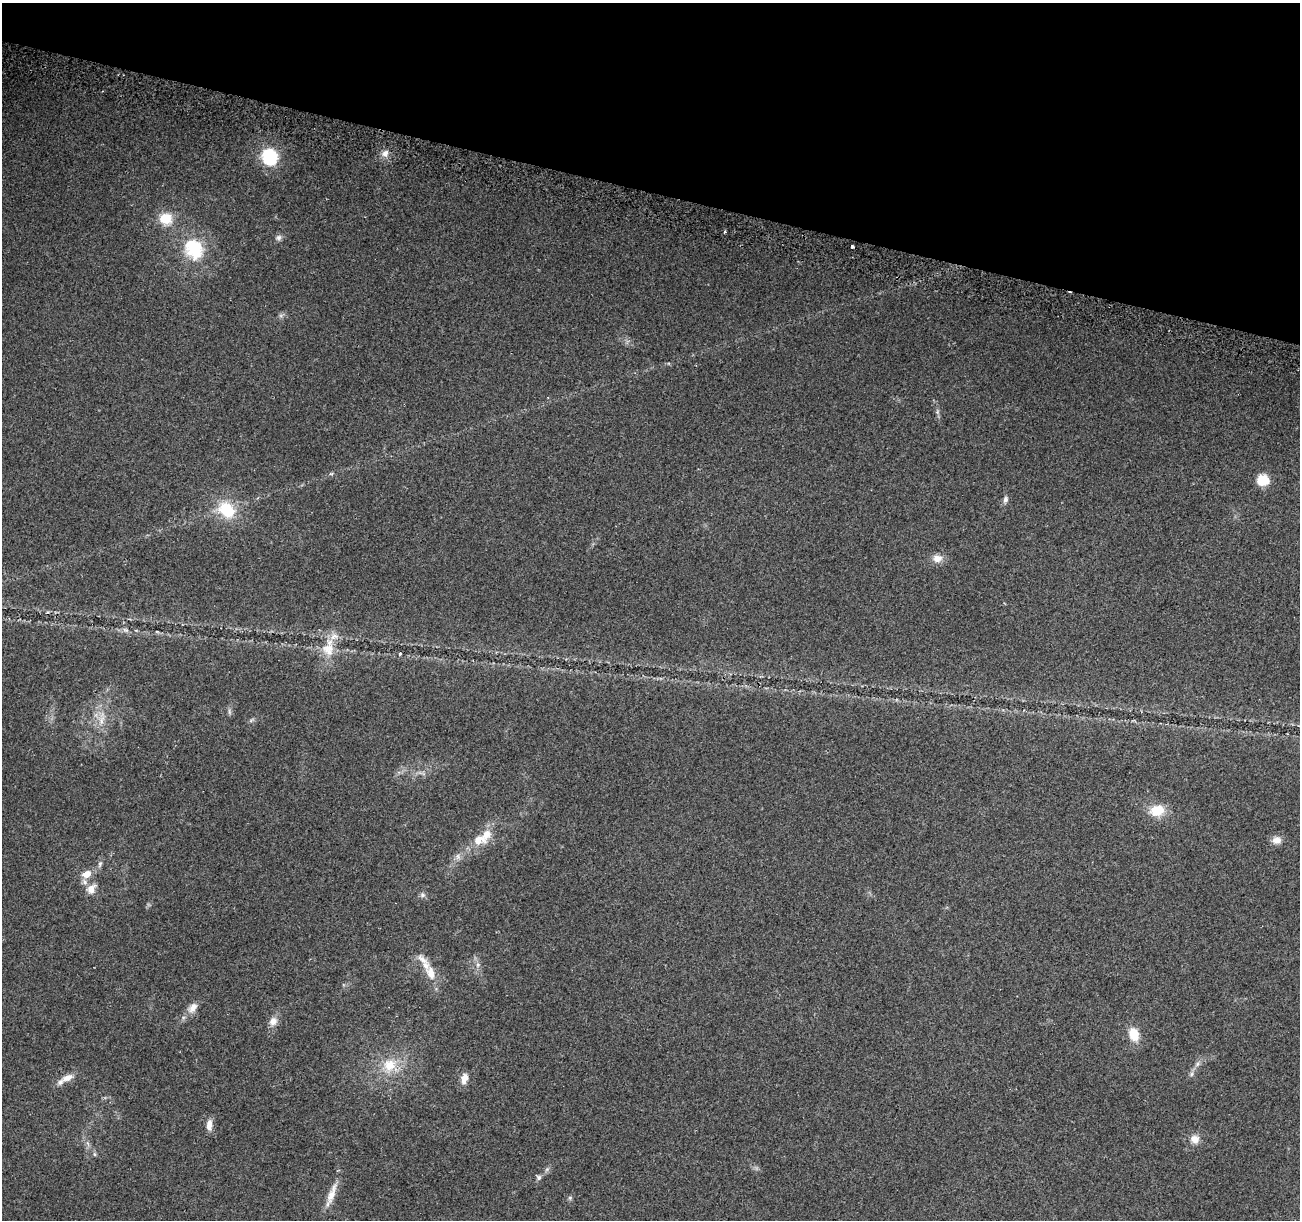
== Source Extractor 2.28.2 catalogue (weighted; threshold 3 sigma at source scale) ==
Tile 2 of 4 x 4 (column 2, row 1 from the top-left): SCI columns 1316-2613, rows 3970-5187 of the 5219 x 5440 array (HDU 1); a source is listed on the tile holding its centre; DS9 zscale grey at full resolution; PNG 1302 x 1222 px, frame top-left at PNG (2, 3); no overlay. Shown black and unused: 16% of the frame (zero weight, under 2 of 3 exposures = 2% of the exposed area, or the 3 px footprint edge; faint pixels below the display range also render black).
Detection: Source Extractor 2.28.2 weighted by HDU 2 'WHT'; one run over the whole footprint, this tile lists its part. Background 0.227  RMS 0.014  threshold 0.0611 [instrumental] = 3 sigma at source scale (4.5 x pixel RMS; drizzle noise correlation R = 1.50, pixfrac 1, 0.0396/0.0396 arcsec/px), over >= 5 px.
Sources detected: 49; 1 cosmic-ray / hot-pixel residue — not listed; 6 inside a brighter listed object's ellipse — not listed separately; the other 42 listed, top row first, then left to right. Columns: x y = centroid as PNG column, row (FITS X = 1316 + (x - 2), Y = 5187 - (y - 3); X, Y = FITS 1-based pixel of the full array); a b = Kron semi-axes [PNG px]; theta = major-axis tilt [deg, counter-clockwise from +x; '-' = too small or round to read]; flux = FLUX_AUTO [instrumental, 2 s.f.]
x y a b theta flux
385 153 10 7 42 7
270 156 7 6 - 280
166 219 15 13 -10 25
725 232 3 2 - 1.8
279 237 8 7 - 3.9
852 247 3 3 - 16
194 249 30 25 -57 59
937 412 7 4 72 2.2
1263 480 10 10 - 30
1005 499 9 6 74 4.1
227 510 22 16 -39 47
937 558 13 10 2 11
126 630 9 4 -8 3.4
157 632 6 3 -20 1.4
328 648 19 11 12 19
400 654 4 3 - 1.3
229 712 9 4 -77 2.6
101 720 14 8 69 11
1157 810 18 14 15 27
479 839 18 13 7 20
1277 840 12 10 3 9.2
457 856 9 4 82 3.7
100 864 9 5 69 3.4
86 874 12 9 21 12
91 889 14 10 53 11
422 895 7 7 - 3.3
478 965 7 4 89 3
431 973 19 11 -70 18
193 1008 16 9 49 10
273 1021 11 9 52 9.3
1134 1034 15 10 -71 23
1197 1064 7 4 71 3
389 1065 19 17 40 32
1192 1074 7 4 88 2.7
67 1078 18 9 19 12
464 1078 11 7 74 12
209 1125 14 7 86 8.9
1195 1139 11 10 - 11
94 1154 6 4 -89 2
539 1177 7 7 - 3.1
332 1194 34 8 70 18
570 1198 6 5 - 2.1